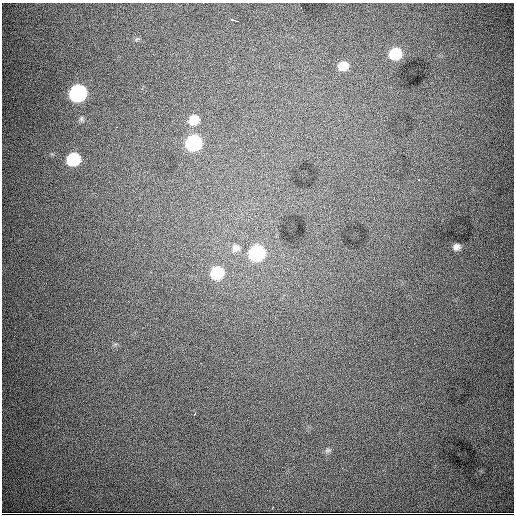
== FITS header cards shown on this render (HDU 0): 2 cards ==
NAXIS1  =                  512
NAXIS2  =                  512

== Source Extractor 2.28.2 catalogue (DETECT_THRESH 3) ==
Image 512 x 512 px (HDU 0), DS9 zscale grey, 1 PNG px = 1 image px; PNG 516 x 516 px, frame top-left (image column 1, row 512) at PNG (2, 3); no overlay
Background 7980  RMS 93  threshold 278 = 3 sigma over >= 5 px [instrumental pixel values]
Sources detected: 17; all 17 listed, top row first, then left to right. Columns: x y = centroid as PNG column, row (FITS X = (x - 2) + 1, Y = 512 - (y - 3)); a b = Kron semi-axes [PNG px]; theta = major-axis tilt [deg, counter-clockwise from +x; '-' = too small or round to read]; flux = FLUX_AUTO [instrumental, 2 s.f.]
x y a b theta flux
301 7 2 2 - 3.6e+03
234 20 7 2 -15 1.5e+04
395 53 9 8 - 2.8e+05
343 66 10 8 17 9.8e+04
78 93 10 9 - 1.6e+06
81 119 8 5 72 1.3e+04
193 120 11 9 39 1.1e+05
193 143 10 9 - 1.0e+06
73 159 9 8 - 4.5e+05
419 180 3 2 - 6.8e+03
456 247 6 6 - 2.8e+04
236 248 12 11 - 4.3e+04
257 253 10 9 - 9.8e+05
217 273 10 9 - 3.4e+05
194 415 3 2 - 1.4e+04
328 450 9 6 11 1.6e+04
272 508 3 2 - 6.4e+03